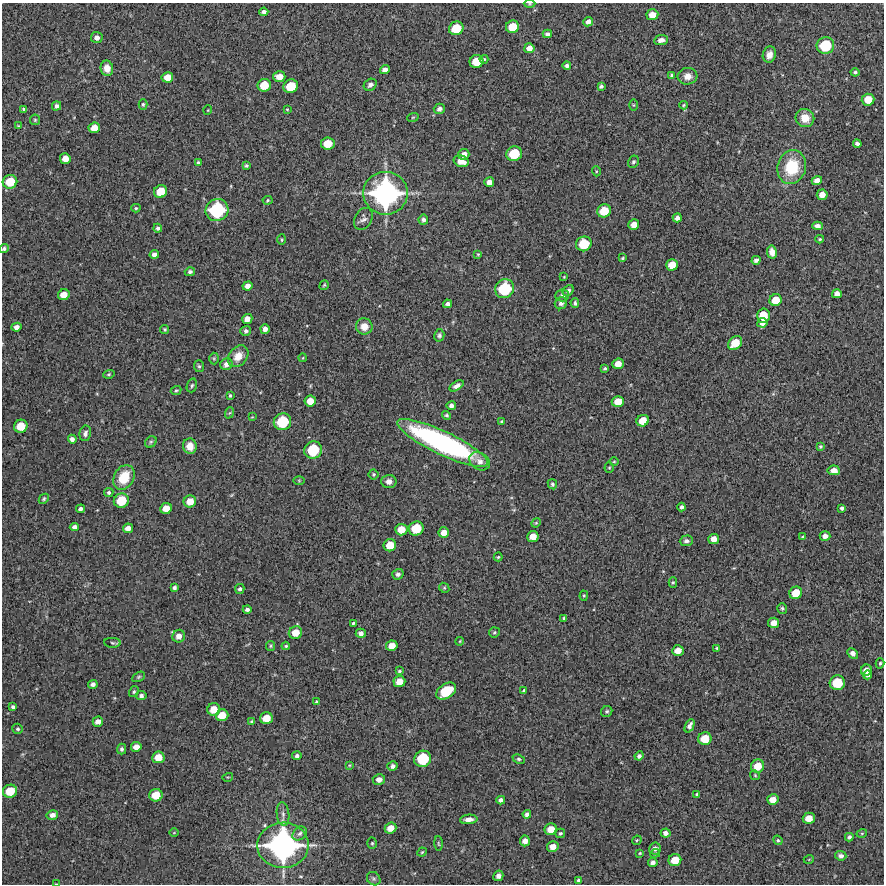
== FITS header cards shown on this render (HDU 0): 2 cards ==
NAXIS1  =                  882 /Length X axis
NAXIS2  =                  882 /Length Y axis

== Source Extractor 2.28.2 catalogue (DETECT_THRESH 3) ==
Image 882 x 882 px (HDU 0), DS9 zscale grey, 1 PNG px = 1 image px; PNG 886 x 886 px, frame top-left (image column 1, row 882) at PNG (2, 3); each listed source drawn as its Kron ellipse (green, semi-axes under 4 px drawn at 4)
Background 11100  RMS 300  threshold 901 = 3 sigma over >= 5 px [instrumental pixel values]
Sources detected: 256; all 256 listed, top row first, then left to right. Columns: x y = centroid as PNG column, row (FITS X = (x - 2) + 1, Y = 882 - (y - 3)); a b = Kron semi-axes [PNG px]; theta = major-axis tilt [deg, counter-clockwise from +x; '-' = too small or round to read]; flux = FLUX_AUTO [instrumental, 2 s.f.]
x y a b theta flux
530 4 6 3 0 1.8e+04
264 12 5 4 - 7.0e+04
652 15 6 5 - 2.0e+05
588 22 5 4 - 1.0e+05
512 27 7 6 - 3.6e+05
456 28 7 6 - 4.9e+05
547 34 4 4 - 6.6e+04
97 38 6 5 - 8.4e+04
661 40 7 5 7 9.5e+04
825 46 9 8 - 7.7e+05
529 48 5 5 - 1.4e+05
769 55 8 6 74 1.3e+05
484 59 4 3 - 2.8e+04
476 61 7 6 - 4.0e+05
567 66 4 4 - 6.1e+04
107 68 7 6 - 1.7e+05
385 70 5 4 - 1.0e+05
855 72 4 3 - 3.7e+04
672 75 4 3 - 4.0e+04
688 76 10 8 5 1.6e+05
167 77 6 5 - 2.1e+05
279 77 6 5 - 2.2e+05
264 85 7 6 - 4.0e+05
370 85 7 5 36 6.9e+04
291 86 7 6 - 4.9e+05
601 86 4 4 - 4.1e+04
868 100 6 6 - 3.0e+05
143 104 5 4 - 3.0e+04
633 105 5 4 - 1.9e+04
684 105 4 4 - 2.3e+04
56 106 5 4 - 6.8e+04
24 109 4 3 - 3.6e+04
287 109 3 3 - 1.8e+04
439 109 6 5 - 7.9e+04
208 110 5 3 - 1.6e+04
413 117 6 3 19 2.1e+04
805 118 9 9 - 2.8e+05
35 120 5 5 - 3.0e+04
18 126 4 3 - 1.9e+04
94 128 6 5 - 2.1e+05
328 143 6 6 - 3.6e+05
857 144 4 4 - 5.8e+04
464 154 5 5 - 1.5e+05
514 154 8 7 - 6.2e+05
65 159 5 5 - 1.9e+05
461 161 8 5 -16 2.1e+05
633 162 6 5 - 3.9e+04
198 163 4 3 - 4.5e+04
246 166 4 3 - 3.0e+04
792 167 17 14 74 8.3e+05
596 171 5 3 - 2.1e+04
817 180 5 4 - 1.2e+05
10 182 7 7 - 4.6e+05
489 182 5 5 - 1.2e+05
160 191 7 6 - 3.7e+05
385 193 22 21 - 4.1e+06
822 195 5 5 - 1.7e+05
268 200 5 4 - 2.5e+04
136 208 4 4 - 2.5e+04
217 210 11 11 - 1.4e+06
604 211 7 6 - 4.2e+05
677 218 4 4 - 9.0e+04
363 219 12 8 60 8.0e+04
423 220 5 5 - 6.5e+04
634 225 5 5 - 1.7e+05
817 226 5 4 - 7.6e+04
158 228 4 4 - 4.6e+04
820 239 4 3 - 2.4e+04
282 240 5 4 - 2.3e+04
584 244 8 7 - 5.8e+05
4 249 5 4 - 4.8e+04
772 252 7 5 -79 1.5e+05
154 254 5 4 - 8.7e+04
478 254 3 3 - 2.0e+04
623 258 3 2 - 2.4e+04
756 260 4 4 - 7.2e+04
672 265 6 5 - 2.7e+05
190 272 5 4 - 5.0e+04
564 277 3 3 - 1.4e+04
324 285 5 3 - 2.7e+04
247 286 5 4 - 1.1e+05
505 289 10 9 - 9.8e+05
568 291 6 4 50 5.4e+04
837 294 5 4 - 1.1e+05
64 295 6 5 - 2.2e+05
562 295 7 6 - 5.3e+04
776 300 6 6 - 3.1e+05
561 303 6 6 - 6.3e+04
575 303 5 3 - 3.6e+04
447 304 4 4 - 7.3e+04
763 316 7 6 - 4.2e+05
247 319 5 5 - 1.4e+05
762 323 5 4 - 1.1e+05
364 326 8 8 - 1.9e+05
16 327 5 4 - 9.7e+04
165 329 4 4 - 2.7e+04
265 329 5 4 - 1.0e+05
246 331 5 5 - 5.5e+04
439 335 6 5 - 4.5e+04
735 343 8 6 41 3.7e+05
238 356 12 9 50 2.3e+05
214 358 6 5 - 2.4e+04
303 358 4 3 - 1.6e+04
226 364 6 5 - 1.2e+05
618 364 5 5 - 1.9e+05
199 366 6 5 - 3.4e+04
605 368 4 3 - 3.1e+04
109 374 6 4 18 2.4e+04
192 385 7 5 72 3.4e+04
457 386 8 4 33 7.9e+04
176 390 5 4 - 2.7e+04
230 395 3 3 - 2.5e+04
310 401 6 5 - 2.2e+05
618 402 6 5 - 2.6e+05
451 406 4 4 - 6.6e+04
229 413 6 3 69 2.4e+04
446 415 5 4 - 3.2e+04
252 417 4 4 - 1.7e+04
502 421 4 3 - 3.1e+04
643 421 6 5 - 3.0e+05
282 422 9 8 - 8.0e+05
21 426 7 6 - 3.7e+05
85 433 8 5 79 6.3e+04
72 439 4 4 - 7.7e+04
151 442 6 5 - 3.8e+04
443 443 49 11 -25 4.2e+06
190 446 8 7 - 2.1e+05
821 446 3 3 - 2.8e+04
313 450 9 8 - 8.1e+05
480 461 11 8 -33 1.2e+05
614 461 5 3 - 1.9e+04
609 468 5 4 - 2.4e+04
834 470 6 5 - 1.5e+05
373 474 5 5 - 2.7e+04
124 477 13 9 61 5.7e+05
299 480 6 4 -1 2.3e+04
389 481 7 6 - 1.1e+05
552 484 5 4 - 3.1e+04
109 492 5 4 - 3.6e+04
44 499 6 4 46 3.1e+04
121 501 7 7 - 5.3e+05
190 501 6 6 - 2.4e+05
681 507 4 3 - 5.2e+04
166 508 6 5 - 2.2e+05
842 508 4 4 - 4.3e+04
80 509 4 4 - 6.1e+04
536 523 5 4 - 2.3e+04
74 527 4 4 - 8.6e+04
128 528 5 4 - 1.3e+05
416 528 7 7 - 5.3e+05
401 530 6 5 - 2.7e+05
444 533 5 5 - 1.8e+05
533 536 6 5 - 2.1e+05
825 536 5 4 - 1.0e+05
803 537 4 3 - 2.3e+04
714 539 5 5 - 1.7e+05
686 541 6 5 - 6.1e+04
390 545 6 6 - 3.2e+05
498 557 4 4 - 2.5e+04
398 574 5 5 - 6.8e+04
673 582 5 4 - 2.6e+04
174 588 4 3 - 5.0e+04
444 588 5 4 - 2.5e+04
240 589 5 4 - 4.2e+04
796 593 6 6 - 3.4e+05
584 596 5 4 - 2.3e+04
782 608 5 5 - 3.2e+04
247 609 4 3 - 5.5e+04
564 618 4 3 - 3.5e+04
353 623 3 3 - 2.4e+04
774 623 5 5 - 1.8e+05
494 632 5 5 - 3.2e+04
295 633 7 6 - 2.6e+05
361 633 5 4 - 6.7e+04
179 636 6 6 - 1.4e+05
460 641 4 3 - 1.7e+04
112 643 8 5 -3 3.4e+04
270 646 5 4 - 2.4e+04
286 646 4 3 - 2.4e+04
392 646 6 5 - 2.2e+05
717 648 4 3 - 2.4e+04
678 651 6 5 - 1.9e+05
853 653 6 4 -44 1.1e+05
880 663 5 4 - 3.0e+04
866 670 5 5 - 1.4e+05
399 671 3 3 - 2.4e+04
868 675 4 4 - 7.4e+04
139 677 7 4 27 3.2e+04
399 682 6 5 - 2.4e+05
837 683 7 7 - 5.8e+05
93 684 5 4 - 7.4e+04
134 691 6 4 59 3.3e+04
446 691 11 7 33 7.2e+05
524 691 4 3 - 2.8e+04
141 696 5 4 - 6.1e+04
316 702 3 3 - 2.5e+04
13 707 4 4 - 5.0e+04
214 709 6 6 - 2.7e+05
607 711 6 5 - 4.2e+04
222 715 6 6 - 3.0e+05
266 718 6 6 - 3.0e+05
252 721 4 4 - 3.3e+04
98 722 5 5 - 1.1e+05
690 726 7 4 66 7.8e+04
18 729 5 5 - 3.6e+04
705 739 7 6 - 3.6e+05
136 747 5 5 - 1.5e+05
122 749 5 4 - 5.3e+04
297 756 5 4 - 5.5e+04
639 756 4 4 - 5.8e+04
158 757 6 6 - 2.7e+05
423 759 8 8 - 7.9e+05
519 759 6 4 -27 3.1e+04
349 765 4 3 - 2.0e+04
392 766 5 5 - 7.1e+04
758 766 7 6 - 3.1e+05
755 775 5 4 - 2.5e+04
228 777 5 3 - 1.8e+04
379 779 6 5 - 1.2e+05
10 791 7 6 - 4.3e+05
697 794 3 3 - 2.8e+04
156 795 6 6 - 3.6e+05
501 800 4 4 - 6.8e+04
773 800 5 5 - 2.0e+05
283 814 12 6 -84 9.2e+04
527 814 4 4 - 5.9e+04
52 815 6 5 - 9.7e+04
809 818 6 5 - 2.3e+05
469 819 8 5 5 1.2e+05
390 828 6 5 - 2.1e+05
551 829 6 6 - 2.7e+05
174 833 5 3 - 1.5e+04
300 833 8 6 43 5.7e+04
560 833 5 5 - 3.4e+04
666 833 5 4 - 8.0e+04
862 833 5 3 - 1.9e+04
849 837 4 3 - 4.4e+04
637 840 5 4 - 2.0e+04
778 840 5 4 - 3.0e+04
525 841 5 5 - 1.2e+05
372 843 5 5 - 3.2e+04
438 844 7 3 -88 2.5e+04
283 845 25 22 1 4.9e+06
553 847 6 5 - 1.8e+05
655 848 6 5 - 6.3e+04
422 852 5 4 - 2.5e+04
640 853 3 3 - 2.0e+04
655 853 5 3 - 1.8e+04
841 856 5 4 - 5.7e+04
809 859 5 3 - 1.7e+04
675 860 6 6 - 3.2e+05
653 862 5 4 - 7.9e+04
498 876 5 5 - 1.0e+05
374 879 7 6 - 4.1e+04
579 880 4 4 - 3.6e+04
56 884 4 2 - 1.4e+04
At the frame edge (FLAGS 8, measured only in part): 3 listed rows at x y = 530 4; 4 249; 56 884